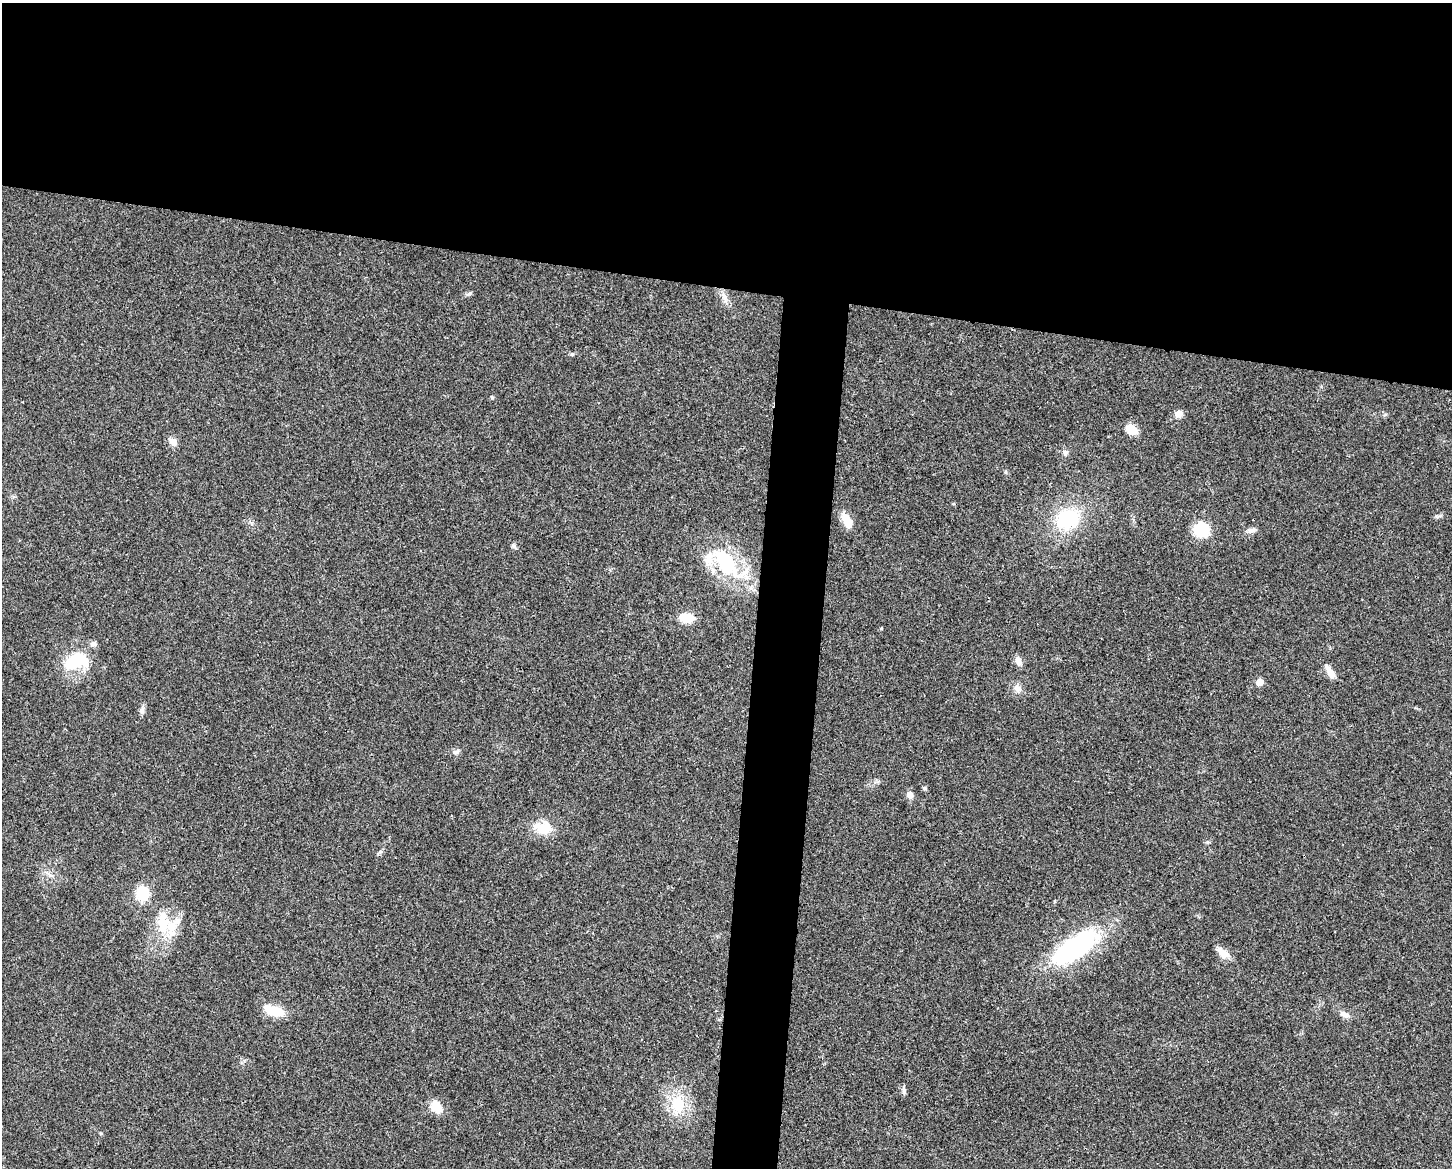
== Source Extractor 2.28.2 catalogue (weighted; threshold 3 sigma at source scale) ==
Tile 2 of 3 x 4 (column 2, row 1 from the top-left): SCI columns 1680-3129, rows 3500-4665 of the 4695 x 4670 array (HDU 1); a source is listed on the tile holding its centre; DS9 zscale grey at full resolution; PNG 1454 x 1170 px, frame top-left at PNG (2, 3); no overlay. Shown black and unused: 28% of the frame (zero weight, under 3 of 4 exposures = <1% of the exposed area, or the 3 px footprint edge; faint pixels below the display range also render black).
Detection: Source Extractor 2.28.2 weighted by HDU 2 'WHT'; one run over the whole footprint, this tile lists its part. Background 0.0242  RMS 0.0047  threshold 0.021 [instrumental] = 3 sigma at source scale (4.5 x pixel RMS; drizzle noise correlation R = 1.50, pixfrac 1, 0.05/0.05 arcsec/px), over >= 5 px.
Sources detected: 38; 3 inside a brighter listed object's ellipse — not listed separately; the other 35 listed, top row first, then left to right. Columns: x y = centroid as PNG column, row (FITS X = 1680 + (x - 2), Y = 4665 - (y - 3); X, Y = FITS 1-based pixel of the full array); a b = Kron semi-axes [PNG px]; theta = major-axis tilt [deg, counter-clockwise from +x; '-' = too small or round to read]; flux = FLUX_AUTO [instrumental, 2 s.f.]
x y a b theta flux
469 294 7 4 20 0.83
724 296 9 5 -59 1.8
572 354 5 4 - 0.62
492 397 5 4 - 0.56
1179 414 9 7 13 3
1132 429 16 10 -31 4.9
173 442 9 8 - 3
1065 453 7 6 - 1.2
1068 519 22 18 18 32
847 521 18 9 -64 6.6
1201 530 16 15 - 14
1252 530 10 6 2 1.7
513 545 7 5 -59 1
726 563 38 22 -61 35
687 618 13 9 -4 8.9
881 628 5 3 - 0.41
76 661 34 20 19 19
1018 661 11 8 -58 2.3
1330 673 18 7 -56 4.5
1260 682 5 5 - 5.4
1017 688 12 8 -38 2.6
142 710 10 6 75 1.6
456 752 9 5 7 1.4
925 788 5 5 - 0.66
910 795 8 7 - 2.4
543 828 25 16 -7 9.6
143 893 14 12 -85 12
163 924 31 15 -89 14
1074 948 55 20 35 66
1223 953 18 8 -38 4.4
274 1011 23 10 -16 11
1344 1014 14 7 -21 2.6
904 1090 11 5 -78 1.3
678 1104 25 19 -86 14
436 1107 13 10 -58 7.6
Unlisted compact peaks at least as high as the median listed source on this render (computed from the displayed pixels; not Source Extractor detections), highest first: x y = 380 852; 101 1133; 1207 842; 1439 516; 1385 414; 1006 472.